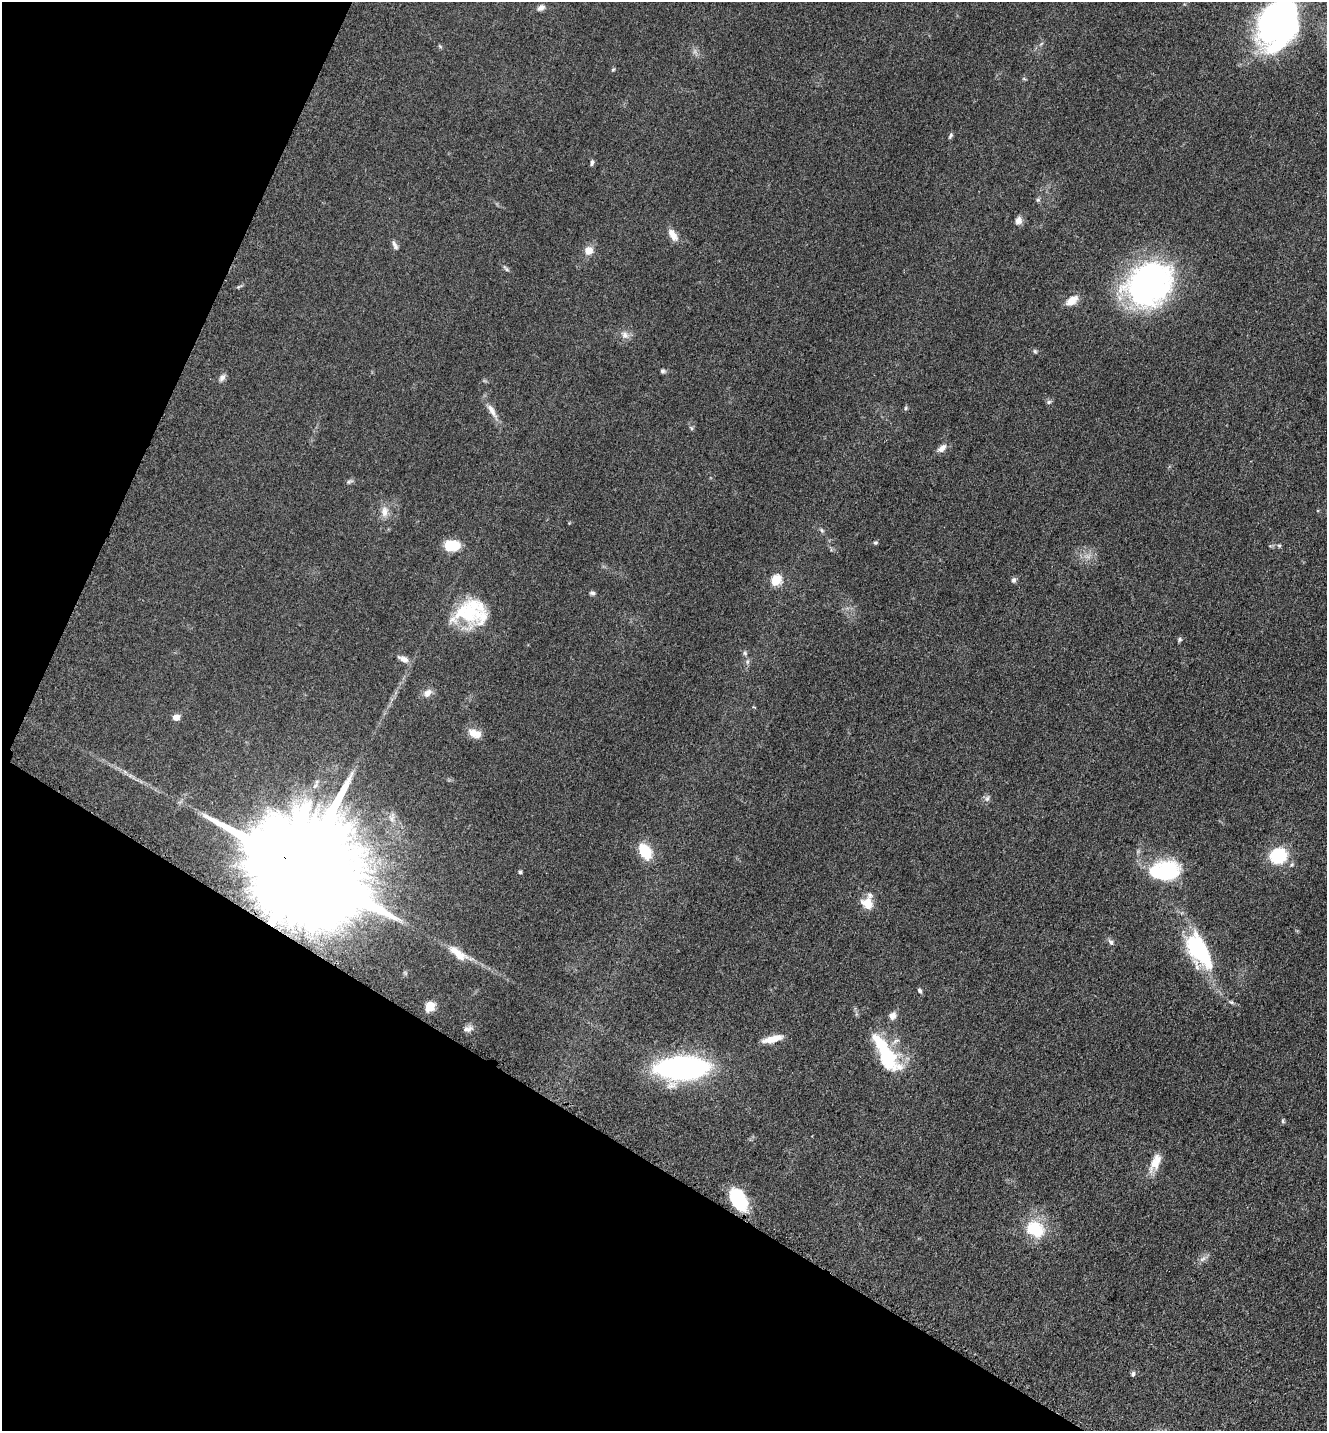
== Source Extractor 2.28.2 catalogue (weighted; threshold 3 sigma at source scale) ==
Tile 9 of 4 x 4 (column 1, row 3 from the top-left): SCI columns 299-1623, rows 1471-2899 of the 5806 x 5775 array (HDU 1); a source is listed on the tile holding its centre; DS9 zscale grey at full resolution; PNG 1329 x 1433 px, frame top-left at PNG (2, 2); no overlay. Shown black and unused: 26% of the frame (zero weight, under 3 of 5 exposures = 4% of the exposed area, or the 3 px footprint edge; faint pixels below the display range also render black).
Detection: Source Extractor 2.28.2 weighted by HDU 2 'WHT'; one run over the whole footprint, this tile lists its part. Background 0.0634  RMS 0.006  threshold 0.027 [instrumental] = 3 sigma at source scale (4.5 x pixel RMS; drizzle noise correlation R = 1.50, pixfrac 1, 0.05/0.05 arcsec/px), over >= 5 px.
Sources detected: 72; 1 too faint to see at this stretch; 3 inside a brighter object's white glare — not listed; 3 inside a brighter listed object's ellipse — not listed separately; the other 65 listed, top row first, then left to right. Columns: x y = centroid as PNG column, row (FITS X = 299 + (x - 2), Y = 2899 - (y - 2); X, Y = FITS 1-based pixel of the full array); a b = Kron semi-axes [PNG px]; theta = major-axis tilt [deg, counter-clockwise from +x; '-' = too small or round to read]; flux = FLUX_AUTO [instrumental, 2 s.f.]
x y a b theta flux
541 8 11 6 28 2.5
1277 24 51 35 -8 100
440 46 6 5 - 0.83
613 70 5 4 - 0.72
1024 79 6 3 -19 0.68
951 136 8 4 64 1.2
592 163 8 4 70 1.5
1038 200 6 5 - 1
1019 220 11 8 67 3.2
673 235 17 9 -57 5.4
395 245 13 5 -63 2.1
589 250 10 9 - 5.8
506 268 11 4 -47 1.4
1149 284 48 39 36 170
1072 301 16 9 35 6.5
625 335 13 9 -51 3.7
1035 351 6 5 - 0.95
663 371 6 6 - 1.2
222 378 10 7 56 2.4
1049 402 7 5 45 1.2
906 408 6 5 - 0.85
492 411 25 8 -59 6
691 428 7 4 -89 0.92
942 448 13 7 41 3.6
350 481 10 5 30 1.3
384 511 16 10 -89 5.1
822 530 7 5 -68 1.2
875 543 5 5 - 0.96
451 545 13 9 0 21
1279 546 5 5 - 0.84
776 580 6 5 - 40
1014 580 7 6 - 1.6
592 593 7 5 -10 1.3
469 610 39 29 36 39
1180 639 6 6 - 1
745 653 7 5 -69 1.3
403 659 13 7 -27 4
427 693 13 9 40 4
176 717 8 7 - 3.4
473 733 13 10 -48 6.1
987 798 9 6 63 1.8
392 818 17 9 87 5.2
645 851 19 12 -59 16
1278 856 15 13 26 35
302 869 36 21 -32 32000
520 872 4 4 - 1.4
1167 872 28 22 38 39
867 903 16 13 -44 8.4
1111 942 9 6 -47 1.8
1199 950 39 18 -60 63
458 953 31 11 -36 11
919 990 7 5 -57 1.2
1231 1002 8 5 -27 1.2
430 1006 6 5 - 32
893 1016 9 8 - 3.6
468 1029 15 8 18 3.1
772 1039 24 7 14 8.7
886 1054 52 17 -59 43
682 1068 37 15 3 210
1283 1121 6 5 - 0.89
1155 1162 25 11 65 9.1
738 1200 22 13 -59 36
1035 1229 24 20 -29 23
1203 1259 11 5 35 2.4
1133 1374 6 5 - 1.5
Overlapping masked pixels (flux is a lower limit): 1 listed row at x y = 302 869